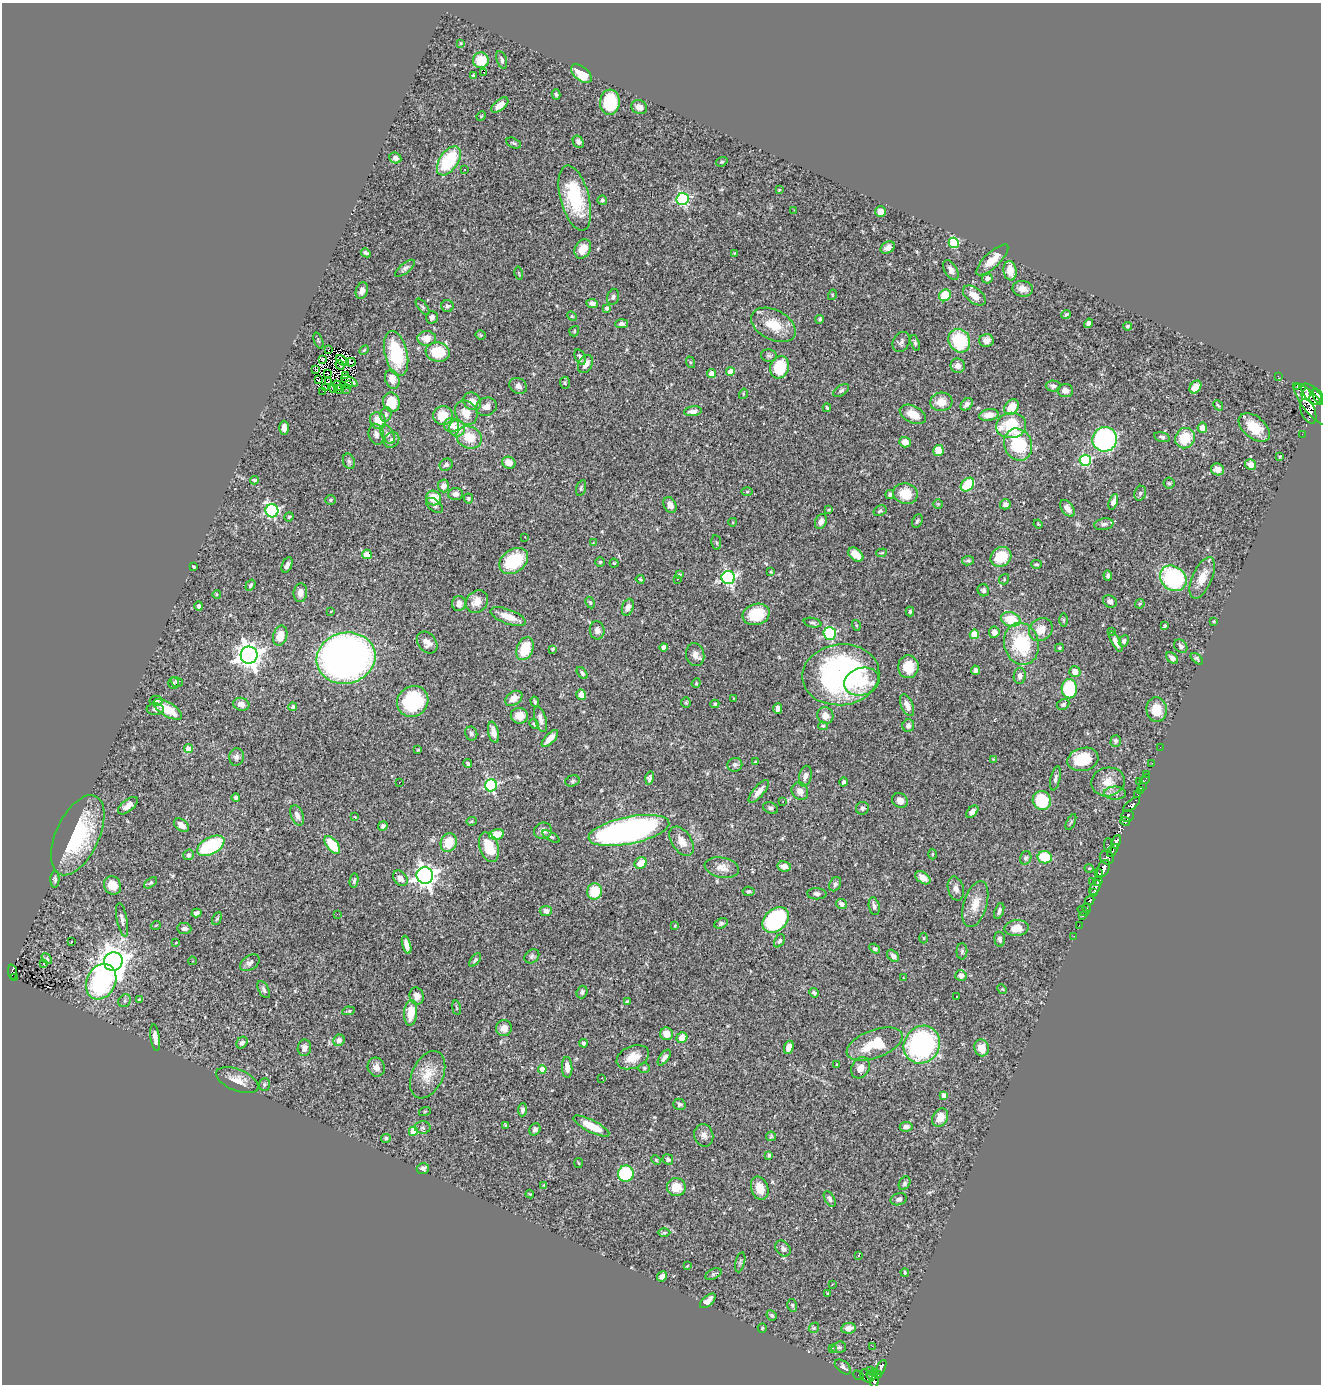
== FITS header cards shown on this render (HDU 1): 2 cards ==
NAXIS1  =                 1319
NAXIS2  =                 1382

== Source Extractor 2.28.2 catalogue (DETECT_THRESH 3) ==
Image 1319 x 1382 px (HDU 1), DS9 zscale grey, 1 PNG px = 1 image px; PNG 1323 x 1386 px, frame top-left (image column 1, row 1382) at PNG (2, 3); each listed source drawn as its Kron ellipse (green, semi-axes under 4 px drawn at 4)
Background 0.716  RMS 0.027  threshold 0.0796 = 3 sigma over >= 5 px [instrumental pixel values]
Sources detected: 492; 2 with non-positive FLUX_AUTO (blend fragments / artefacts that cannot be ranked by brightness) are neither listed nor drawn; the other 490 listed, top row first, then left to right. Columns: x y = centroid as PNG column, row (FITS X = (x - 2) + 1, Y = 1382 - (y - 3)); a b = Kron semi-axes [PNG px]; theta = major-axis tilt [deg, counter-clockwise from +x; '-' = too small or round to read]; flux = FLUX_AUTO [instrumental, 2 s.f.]
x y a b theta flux
461 43 4 4 - 1.9
481 60 8 8 - 40
502 60 9 5 -71 4.6
483 72 4 2 - 19
581 74 12 7 -39 41
473 76 4 3 - 2.7
556 94 5 4 - 2.8
610 102 12 10 85 73
500 105 10 5 40 11
639 107 8 7 - 9.9
481 116 5 4 - 1.8
578 142 6 5 - 6.4
514 143 8 4 -27 3.5
395 158 6 5 - 8.1
449 161 16 9 56 110
722 162 6 4 19 2.4
465 169 3 2 - 2.2
779 190 3 3 - 1.7
575 198 33 14 -75 110
683 199 6 6 - 250
602 200 5 4 - 3.6
794 210 2 2 - 1.6
881 212 5 5 - 14
954 243 5 5 - 110
888 247 7 5 36 8.3
583 249 10 7 60 24
366 253 5 3 - 3.5
734 253 4 3 - 1.8
992 260 21 7 44 26
405 268 12 5 39 5.8
951 270 11 6 -60 9.5
1010 271 10 6 -81 25
519 273 6 2 -77 1.6
987 279 5 5 - 7.2
1023 289 10 8 -9 16
362 291 8 6 71 10
832 295 5 3 - 1.4
945 295 6 5 - 48
974 296 13 7 -37 22
613 297 8 5 75 4.1
592 303 6 4 -7 7.4
447 306 6 6 - 4.1
423 307 10 4 -53 3.4
607 308 4 3 - 5.1
1066 315 5 2 - 2.6
572 316 5 4 - 1.8
432 317 6 6 - 6.1
820 319 4 3 - 2.6
1088 323 5 4 - 6.1
621 324 6 4 1 5.7
773 325 24 15 -27 49
1127 326 4 4 - 4
574 331 5 4 - 2.5
481 335 5 4 - 1.9
427 338 9 7 1 18
986 340 7 6 - 14
318 341 8 2 -69 2.3
959 341 12 10 -61 100
901 342 10 8 62 6.3
915 343 8 4 -74 3.4
328 350 4 2 - 2.3
364 350 6 3 45 2.2
438 352 12 9 -8 67
396 354 23 11 -77 110
769 356 8 6 -11 4.4
580 357 8 5 -65 5.3
322 360 4 3 - 2.6
342 361 7 3 -29 2.7
351 362 4 2 - 0.32
690 362 6 4 -72 2.3
585 364 10 6 61 14
340 365 5 2 - 0.58
958 366 7 7 - 12
779 367 11 9 75 70
316 370 4 2 - 0.76
730 372 4 4 - 26
328 374 2 2 - 1.1
712 374 4 4 - 20
345 376 2 2 - 1.2
1278 376 2 2 - 6.5
392 379 10 7 -73 23
319 380 3 2 - 2
328 381 2 2 - 1.9
349 381 9 4 -29 1.1
565 383 6 5 - 2.8
348 385 3 2 - 5.2
338 386 5 2 - 3.7
518 386 9 7 -35 7.3
1053 386 7 5 -2 6.6
1297 386 4 2 - 12
325 387 3 2 - 2.7
1195 387 7 5 53 21
333 389 3 2 - 1.5
339 389 5 2 - 0.13
346 389 2 2 - 1.4
841 390 9 5 32 4.2
323 391 3 2 - 1.3
1065 391 8 6 -6 8.7
743 394 5 3 - 1.5
1306 394 6 4 78 360
1312 394 13 7 -45 780
1318 396 7 4 -67 500
472 401 9 8 - 18
391 402 10 8 -72 44
941 402 11 9 6 24
967 404 7 5 44 7.4
1218 405 6 2 -48 2.1
1313 405 26 9 -50 1600
486 407 10 9 - 11
1012 407 8 6 52 42
827 408 4 3 - 2.3
693 411 9 4 7 9.4
1308 411 13 7 -67 590
466 413 13 10 -55 25
386 414 7 5 75 4.4
913 414 14 8 -26 28
989 415 10 5 11 18
443 416 10 9 - 38
378 421 9 7 -57 27
451 425 7 7 - 17
1011 425 15 12 8 93
1254 427 18 11 -39 43
284 428 7 5 -89 8.3
457 428 8 8 - 27
1202 428 5 5 - 16
376 434 10 7 -76 9.6
388 434 10 6 -58 7.7
1302 434 2 2 - 6.8
469 437 13 10 -23 40
1162 437 8 4 -14 4.8
1185 438 10 9 - 49
1105 439 12 12 - 340
392 440 8 7 - 5.7
905 442 6 5 - 19
1018 444 16 13 -66 120
938 451 5 5 - 35
1280 457 3 2 - 1.9
1085 460 6 5 - 180
349 461 8 6 -69 4.5
509 463 7 5 -26 16
446 465 7 5 28 4.2
1251 465 6 5 - 17
1217 469 6 6 - 10
254 480 4 3 - 3.2
1169 483 5 5 - 2.8
967 485 8 5 46 80
443 486 6 5 - 9.7
581 488 8 4 76 3
747 492 6 4 -1 2.1
1140 493 8 5 70 3.6
456 494 7 6 - 11
890 494 4 4 - 3.5
905 494 12 10 -13 42
433 498 7 7 - 31
468 498 5 4 - 3.1
330 500 5 4 - 2.3
1113 502 8 4 70 9.8
938 504 5 4 - 2.1
1005 504 5 5 - 6.9
435 505 10 5 -40 5.5
670 505 8 6 -64 13
1067 508 9 6 -54 11
829 509 3 3 - 2.1
272 511 7 6 - 300
880 511 7 5 29 3.5
289 517 5 4 - 1.9
917 521 7 5 62 3.2
733 522 4 3 - 1.4
821 522 8 5 67 8.7
1038 524 5 3 - 1.6
1104 524 9 5 10 5.9
525 537 3 2 - 1.7
716 542 7 5 -81 3.5
593 543 4 4 - 1.4
882 553 5 4 - 2.1
367 554 5 4 - 12
856 555 8 6 -38 22
1001 557 11 9 35 49
514 561 16 11 35 86
968 561 6 4 9 3.3
600 562 5 5 - 2.4
614 563 4 4 - 2
1036 564 5 4 - 2.6
287 565 8 4 65 6.7
194 567 4 3 - 2.1
771 572 3 3 - 1.7
679 574 3 3 - 2.8
1108 575 5 4 - 3.8
728 577 7 6 - 370
1173 578 14 11 -40 230
1202 578 22 10 66 29
640 579 4 3 - 1.8
677 579 2 2 - 0.94
1004 579 5 4 - 2.4
251 585 6 4 58 4.3
983 590 6 5 - 4.8
300 593 9 6 83 12
217 595 4 3 - 1.9
1110 601 7 6 - 8.9
477 602 12 10 44 22
459 603 7 7 - 12
590 603 6 4 -63 2.5
1140 604 5 4 - 2.4
199 606 4 4 - 5
628 607 8 5 70 8
331 611 4 2 - 1.4
910 612 5 3 - 2.6
756 614 14 10 16 70
508 617 18 7 -21 25
1011 619 10 7 -17 53
1063 620 7 4 -90 2.5
1214 621 3 3 - 1.9
812 623 9 4 -12 3.9
856 625 5 3 - 1.5
1165 626 4 3 - 2.4
597 630 9 7 -83 9.1
1041 630 12 10 40 25
1111 631 3 2 - 2.3
994 632 6 5 - 12
830 633 6 6 - 150
974 634 4 4 - 47
280 636 10 7 75 25
1124 641 6 5 - 5.1
1116 642 11 4 -62 11
427 643 12 9 -51 13
1021 644 21 17 -77 110
1181 646 7 6 - 6.4
664 647 4 4 - 13
1059 648 4 3 - 2.2
525 649 12 8 68 52
553 649 4 3 - 3
249 655 8 8 - 1800
695 655 11 9 -78 11
346 658 30 25 14 1200
1172 658 7 4 -45 6.8
1197 659 7 4 -41 3.5
908 667 11 10 - 36
975 670 5 4 - 6
1075 672 5 5 - 13
582 673 7 4 -51 4.1
841 675 39 30 7 480
1020 676 8 6 82 8.6
177 682 6 4 -16 2.7
862 682 18 13 17 41
173 683 6 5 - 2.6
696 683 5 4 - 2.2
1069 689 9 8 - 130
581 695 5 5 - 16
514 698 9 6 35 16
734 699 3 2 - 2
156 701 6 5 - 6.3
413 701 16 15 - 140
535 702 5 4 - 3.1
686 703 5 4 - 2.1
241 704 8 6 -14 11
715 704 4 4 - 2.3
907 705 11 6 -67 13
1063 705 6 5 - 4.2
293 707 4 4 - 3.4
155 709 8 5 3 5.6
168 709 16 7 -31 51
778 709 5 4 - 8.1
1157 710 12 10 -85 35
825 715 8 8 - 14
519 716 8 8 - 17
541 719 13 5 -73 12
534 724 5 4 - 2.6
823 726 4 4 - 2.1
908 726 6 6 - 7.4
493 732 11 5 -77 13
471 734 7 6 - 4
550 739 11 5 47 20
1116 741 6 5 - 4.6
1160 747 2 2 - 1.8
189 749 4 4 - 26
418 750 3 3 - 1.6
236 757 9 7 82 7.1
993 759 4 4 - 1.3
1083 759 16 11 15 61
756 762 3 3 - 2.2
1152 763 2 2 - 3.8
468 764 4 3 - 3
735 765 7 6 - 6.4
1147 774 2 2 - 2.1
805 776 10 6 77 11
650 778 7 4 76 6.5
1055 778 12 4 77 5.6
1145 779 6 3 39 13
572 781 7 5 17 3.6
399 782 3 2 - 1.9
844 782 4 4 - 4.2
1108 782 17 14 12 27
1139 782 2 2 - 22
491 785 6 6 - 210
1142 787 3 2 - 20
1140 790 3 2 - 7.4
759 791 14 5 50 13
800 791 9 8 - 12
1115 793 11 6 -1 7.4
1138 794 4 2 - 4
236 798 4 3 - 3.5
900 800 8 7 - 13
1042 800 10 9 - 74
783 801 2 2 - 1.3
1132 805 10 4 40 36
128 806 12 6 39 11
770 808 8 5 -21 4.3
862 808 6 6 - 4.3
972 812 7 4 46 7.3
297 815 10 6 -69 9.9
1127 816 7 5 19 190
355 817 4 2 - 1.2
471 821 5 4 - 2.6
1125 821 5 2 - 79
1071 822 9 4 65 2.8
181 825 8 5 -37 13
383 826 5 4 - 5.2
629 830 41 13 11 700
543 831 9 8 - 11
496 834 7 5 14 33
78 835 43 21 65 160
551 836 9 4 -30 3.4
682 841 16 9 -56 19
1116 842 7 4 67 350
449 843 9 8 - 39
332 845 10 5 -51 59
1108 845 6 4 89 96
211 846 15 8 29 140
489 847 15 9 -71 52
1113 850 7 3 52 120
932 854 5 3 - 2
188 855 6 5 - 4.3
1045 857 7 6 - 52
1026 858 7 5 70 4.3
1107 858 7 6 - 230
641 863 6 5 - 32
784 866 7 5 -9 12
722 868 17 10 -11 17
1089 868 4 3 - 1.5
1103 869 9 6 63 580
1099 873 3 2 - 68
425 875 8 8 - 1200
400 878 9 6 -51 9.8
923 878 8 5 -34 12
55 879 8 4 88 4.3
354 880 7 4 80 3.8
1092 881 2 2 - 7.1
1098 881 5 3 - 210
150 883 7 4 34 3.2
835 884 7 5 61 4.4
112 885 9 8 - 23
1095 888 8 4 62 220
956 889 12 8 -75 10
595 891 8 7 - 55
749 891 6 4 -8 3.6
1094 893 3 3 - 97
817 894 10 5 -2 6.3
1090 900 5 3 - 120
841 904 5 5 - 8.3
975 904 23 11 73 29
874 906 9 5 -78 5.9
1087 908 5 3 - 48
546 911 6 5 - 9.2
999 911 8 4 71 5.4
1083 911 6 3 -40 8.2
196 913 5 4 - 5.2
337 914 2 2 - 7
1083 916 4 3 - 20
217 919 7 4 62 2.8
122 920 17 5 -79 7.5
776 920 15 11 42 230
721 923 7 5 26 3.5
156 925 5 3 - 1.3
1079 925 2 2 - 4.6
675 926 4 4 - 1.5
184 928 7 5 -8 6.6
1017 928 12 8 6 22
1074 936 2 2 - 5.3
924 938 5 3 - 1.6
1000 939 7 5 -84 5
779 941 7 4 56 3
71 942 3 2 - 1.5
176 942 3 2 - 1.2
407 945 9 4 -75 12
875 949 6 4 -33 3.3
962 951 8 5 -90 3.6
532 956 8 6 36 4.7
893 956 7 5 -48 6.7
47 959 6 4 -47 2.3
475 960 8 3 53 2.8
113 961 9 9 - 2500
192 961 4 3 - 1.3
250 963 11 7 35 6.8
44 964 3 2 - 14
12 972 7 4 -85 33
961 975 5 5 - 9.7
15 978 3 2 - 8.6
903 978 2 2 - 1.2
101 982 18 14 64 320
264 989 9 5 -62 5.5
1002 989 5 4 - 2
582 992 6 5 - 5.4
814 993 5 4 - 4.4
417 996 8 7 - 13
956 996 3 3 - 6
139 1000 4 4 - 2
125 1001 7 6 - 4.6
627 1001 4 3 - 1.9
456 1008 7 3 -81 2
349 1011 6 4 10 2.6
411 1013 13 6 86 42
504 1028 8 7 - 15
666 1034 6 6 - 18
155 1038 13 4 -82 10
682 1038 6 5 - 22
339 1040 6 5 - 6.7
242 1043 6 5 - 4.7
583 1043 4 4 - 3.5
875 1044 29 14 20 67
922 1045 19 17 58 350
789 1047 6 4 71 13
304 1048 8 6 81 7.8
982 1048 8 7 - 25
633 1057 17 11 23 25
664 1058 9 4 54 6.7
837 1065 3 2 - 1.9
376 1067 9 8 - 10
567 1067 11 5 -87 13
644 1068 6 5 - 2.8
861 1068 11 8 59 13
542 1069 4 4 - 26
428 1075 25 15 65 37
601 1078 3 2 - 1.5
237 1080 22 10 -22 20
264 1084 6 5 - 3.1
944 1095 4 4 - 9.9
679 1104 6 5 - 3.7
522 1110 6 4 82 5.7
425 1111 6 3 19 2
940 1117 10 7 60 21
505 1125 3 2 - 1.7
591 1126 20 6 -27 43
423 1127 8 6 0 4.3
906 1127 6 5 - 6.6
535 1129 6 5 - 6.4
413 1131 4 4 - 34
704 1135 11 9 -74 9.9
771 1136 5 5 - 2.1
386 1138 5 4 - 4.1
769 1155 4 3 - 3.4
668 1159 5 5 - 5
656 1160 5 4 - 2
578 1163 5 3 - 1.7
423 1168 6 5 - 6
626 1174 8 8 - 110
905 1183 7 5 60 3.4
544 1185 4 3 - 1.5
676 1187 9 9 - 32
760 1188 12 8 -70 26
530 1194 4 3 - 1.5
830 1199 9 4 -60 5.4
899 1199 8 6 15 5.3
664 1233 6 4 0 2.3
783 1248 9 6 -49 6.5
859 1255 3 2 - 1.8
740 1262 10 4 76 3.7
687 1266 3 2 - 1.4
905 1273 4 3 - 2.3
713 1274 8 5 28 3.7
662 1276 5 4 - 7.3
832 1284 3 2 - 1.9
828 1294 4 3 - 2.5
708 1301 9 5 42 13
792 1305 6 5 - 2.9
772 1315 5 5 - 3.7
762 1328 5 4 - 1.8
814 1328 5 4 - 2.4
849 1328 7 5 10 13
872 1346 2 2 - 2400
839 1347 7 5 18 4.1
832 1348 3 2 - 1.2
843 1367 9 5 -40 5.9
881 1367 8 3 65 97
871 1370 3 3 - 26
875 1373 4 3 - 31
878 1374 4 3 - 10
858 1375 5 3 - 17
866 1376 7 5 -49 140
871 1376 5 4 - 150
874 1381 6 4 84 100
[2 non-positive-flux detections neither listed nor drawn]